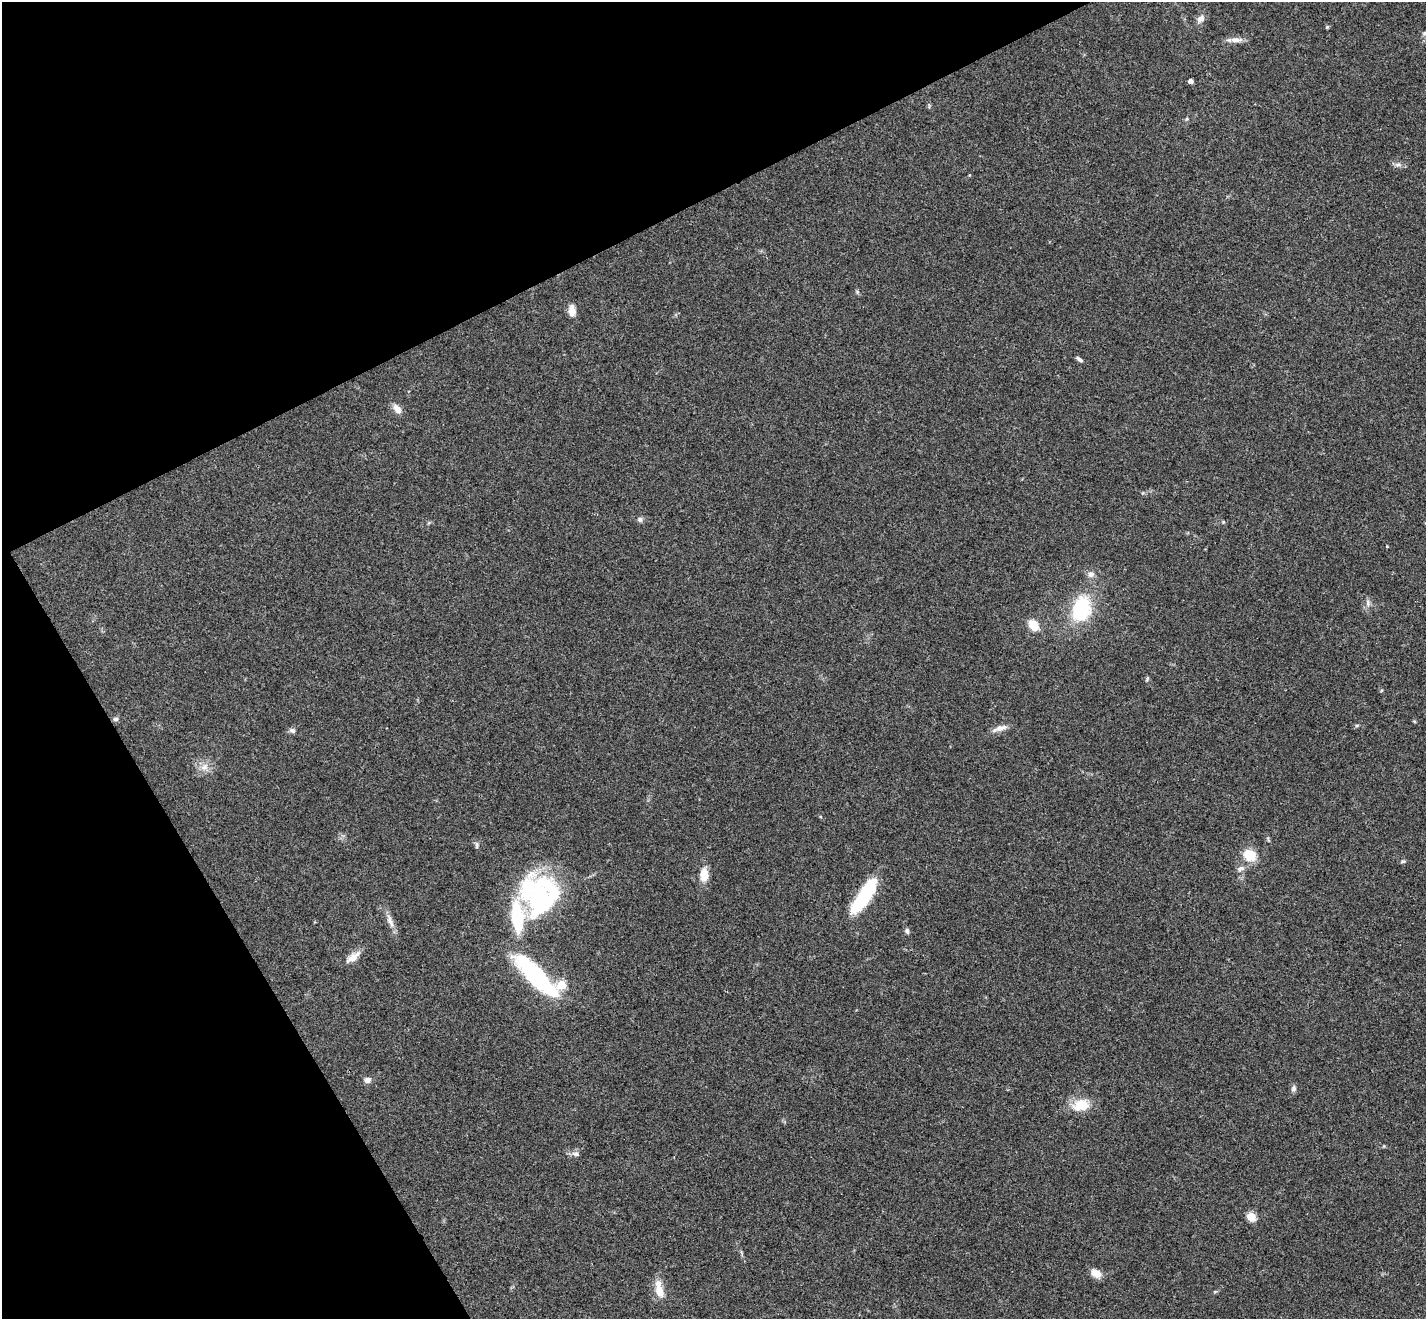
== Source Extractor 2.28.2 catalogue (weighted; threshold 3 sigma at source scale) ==
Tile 5 of 4 x 4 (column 1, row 2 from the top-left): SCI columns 56-1479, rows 2953-4269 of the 5803 x 5771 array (HDU 1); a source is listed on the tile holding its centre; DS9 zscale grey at full resolution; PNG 1428 x 1321 px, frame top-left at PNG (2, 2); no overlay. Shown black and unused: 26% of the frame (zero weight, under 3 of 4 exposures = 6% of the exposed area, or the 3 px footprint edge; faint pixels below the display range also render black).
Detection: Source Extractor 2.28.2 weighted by HDU 2 'WHT'; one run over the whole footprint, this tile lists its part. Background 0.0573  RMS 0.0052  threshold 0.0232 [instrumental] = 3 sigma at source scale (4.5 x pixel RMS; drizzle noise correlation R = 1.50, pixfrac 1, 0.05/0.05 arcsec/px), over >= 5 px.
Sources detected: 45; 1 inside a brighter object's white glare — not listed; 3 inside a brighter listed object's ellipse — not listed separately; the other 41 listed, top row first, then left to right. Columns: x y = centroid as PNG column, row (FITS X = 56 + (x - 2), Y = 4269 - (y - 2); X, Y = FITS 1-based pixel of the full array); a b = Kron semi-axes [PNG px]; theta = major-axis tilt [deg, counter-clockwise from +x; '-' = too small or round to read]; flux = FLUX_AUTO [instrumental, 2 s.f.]
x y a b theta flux
1201 19 11 8 49 3.2
1327 27 4 4 - 0.55
1425 33 7 5 30 0.98
1236 40 19 7 -1 3.4
1190 81 4 4 - 2
1187 119 5 5 - 0.64
1398 165 8 5 7 1.6
969 175 5 3 - 0.4
857 292 5 5 - 0.81
572 311 15 9 -83 4
1079 359 9 4 -35 1.3
397 409 12 7 -51 4
640 519 7 6 - 1.4
1223 522 5 4 - 0.5
1091 574 9 8 - 2.5
1368 603 10 5 -78 1.7
1081 609 21 15 75 38
1033 625 14 10 -54 6.7
1147 679 7 4 64 0.69
116 719 7 5 1 1.2
1000 728 20 6 17 3.7
292 730 8 6 -18 1.6
204 767 12 9 35 4
477 845 9 4 90 1.1
1250 855 13 11 -33 11
1403 862 8 4 9 0.77
1241 868 11 7 18 2
704 875 15 10 90 7
864 895 40 12 56 35
540 899 61 40 -63 75
390 921 24 6 -70 4
907 931 7 5 -73 1.3
353 957 22 9 36 4.9
536 975 54 14 -46 71
367 1080 9 7 22 2.1
1293 1088 9 6 66 1.5
1081 1105 20 14 10 11
576 1154 10 6 -9 1.9
1251 1216 5 5 - 24
1096 1273 12 8 -30 5.3
659 1290 23 9 -78 7.7
Isophote crosses this tile's border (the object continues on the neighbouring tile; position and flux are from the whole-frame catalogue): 1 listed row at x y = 1425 33